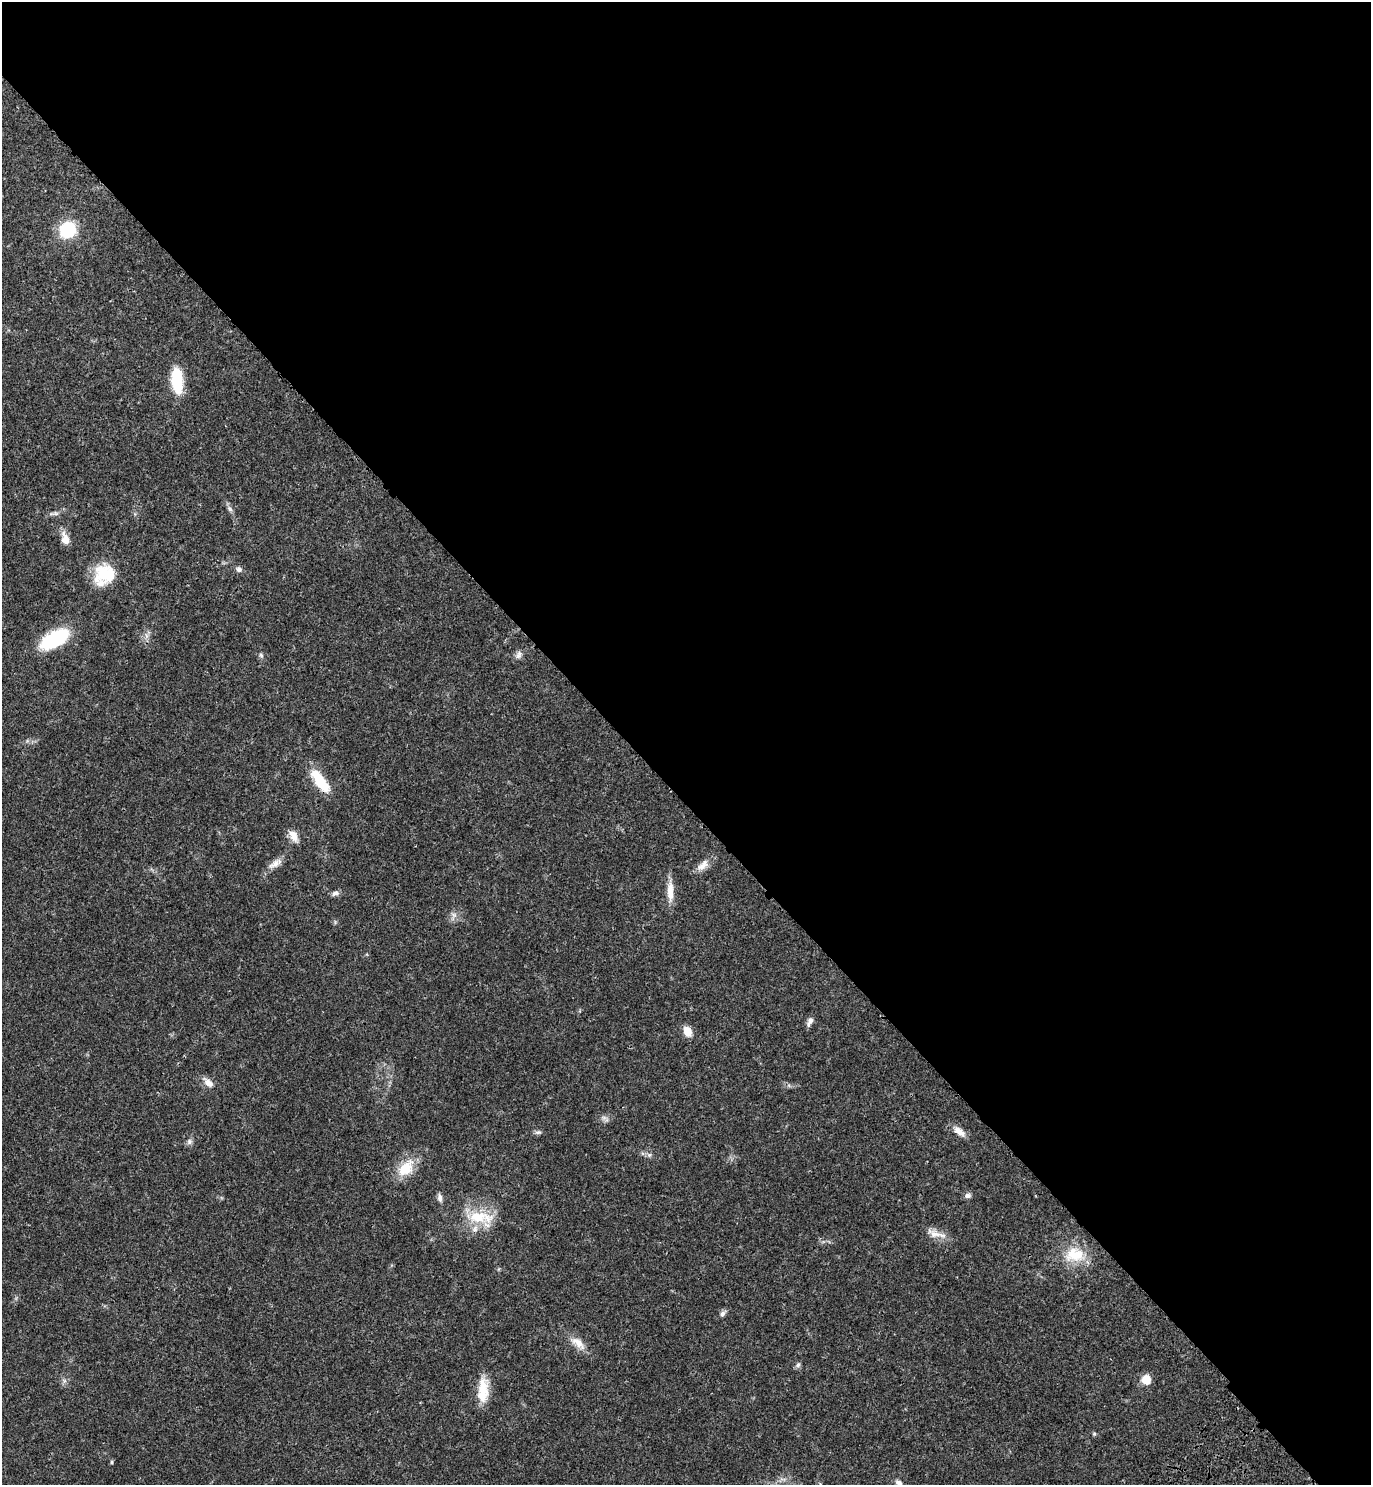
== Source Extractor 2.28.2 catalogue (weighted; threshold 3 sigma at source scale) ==
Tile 3 of 4 x 4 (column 3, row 1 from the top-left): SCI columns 3129-4497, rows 4540-6022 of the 6117 x 6117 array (HDU 1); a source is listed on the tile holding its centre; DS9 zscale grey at full resolution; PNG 1373 x 1487 px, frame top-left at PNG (2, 2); no overlay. Shown black and unused: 54% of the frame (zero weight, under 3 of 4 exposures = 6% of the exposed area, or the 3 px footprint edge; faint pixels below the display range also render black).
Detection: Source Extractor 2.28.2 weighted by HDU 2 'WHT'; one run over the whole footprint, this tile lists its part. Background 0.0271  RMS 0.0024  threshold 0.011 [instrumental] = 3 sigma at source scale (4.5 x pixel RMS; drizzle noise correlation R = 1.50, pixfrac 1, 0.05/0.05 arcsec/px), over >= 5 px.
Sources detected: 41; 2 inside a brighter listed object's ellipse — not listed separately; the other 39 listed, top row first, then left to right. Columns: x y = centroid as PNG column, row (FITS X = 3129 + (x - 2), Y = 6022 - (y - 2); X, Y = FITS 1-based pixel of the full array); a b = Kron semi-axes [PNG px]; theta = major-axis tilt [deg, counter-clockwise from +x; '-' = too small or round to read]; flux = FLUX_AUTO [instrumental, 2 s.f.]
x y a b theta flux
68 230 14 13 - 14
177 380 25 11 -85 11
230 509 9 5 -49 0.7
65 539 18 9 -73 2.1
239 569 7 7 - 0.78
104 575 26 22 51 9.3
146 635 7 4 -71 0.64
54 639 36 17 30 13
261 655 7 4 -46 0.41
519 655 12 7 70 1
320 781 33 12 -54 7.2
293 836 17 8 -62 2.2
275 864 21 8 31 2
703 865 20 9 46 2.1
670 891 27 8 -90 3.3
335 893 11 7 15 0.81
454 915 7 5 -45 0.71
810 1021 13 6 64 1.1
687 1031 9 7 -70 3.2
208 1083 15 8 -41 1.8
604 1118 7 4 -19 0.58
959 1131 18 8 -40 2.1
538 1132 10 5 5 0.6
189 1142 8 7 - 0.75
649 1155 6 6 - 0.53
406 1168 25 16 44 5.6
968 1196 8 7 - 0.82
440 1198 10 6 -83 0.86
480 1217 37 15 -5 8.4
936 1234 30 8 -16 2.6
1074 1254 28 21 3 7.7
722 1314 8 6 59 0.74
578 1343 24 11 -42 2.9
798 1365 7 5 67 0.58
1146 1380 10 9 - 3.1
483 1388 30 15 -89 5.3
1094 1434 5 5 - 0.31
112 1462 4 4 - 0.36
899 1483 11 8 -46 1.4
Isophote crosses this tile's border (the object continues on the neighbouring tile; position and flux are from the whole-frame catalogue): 1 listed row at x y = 899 1483